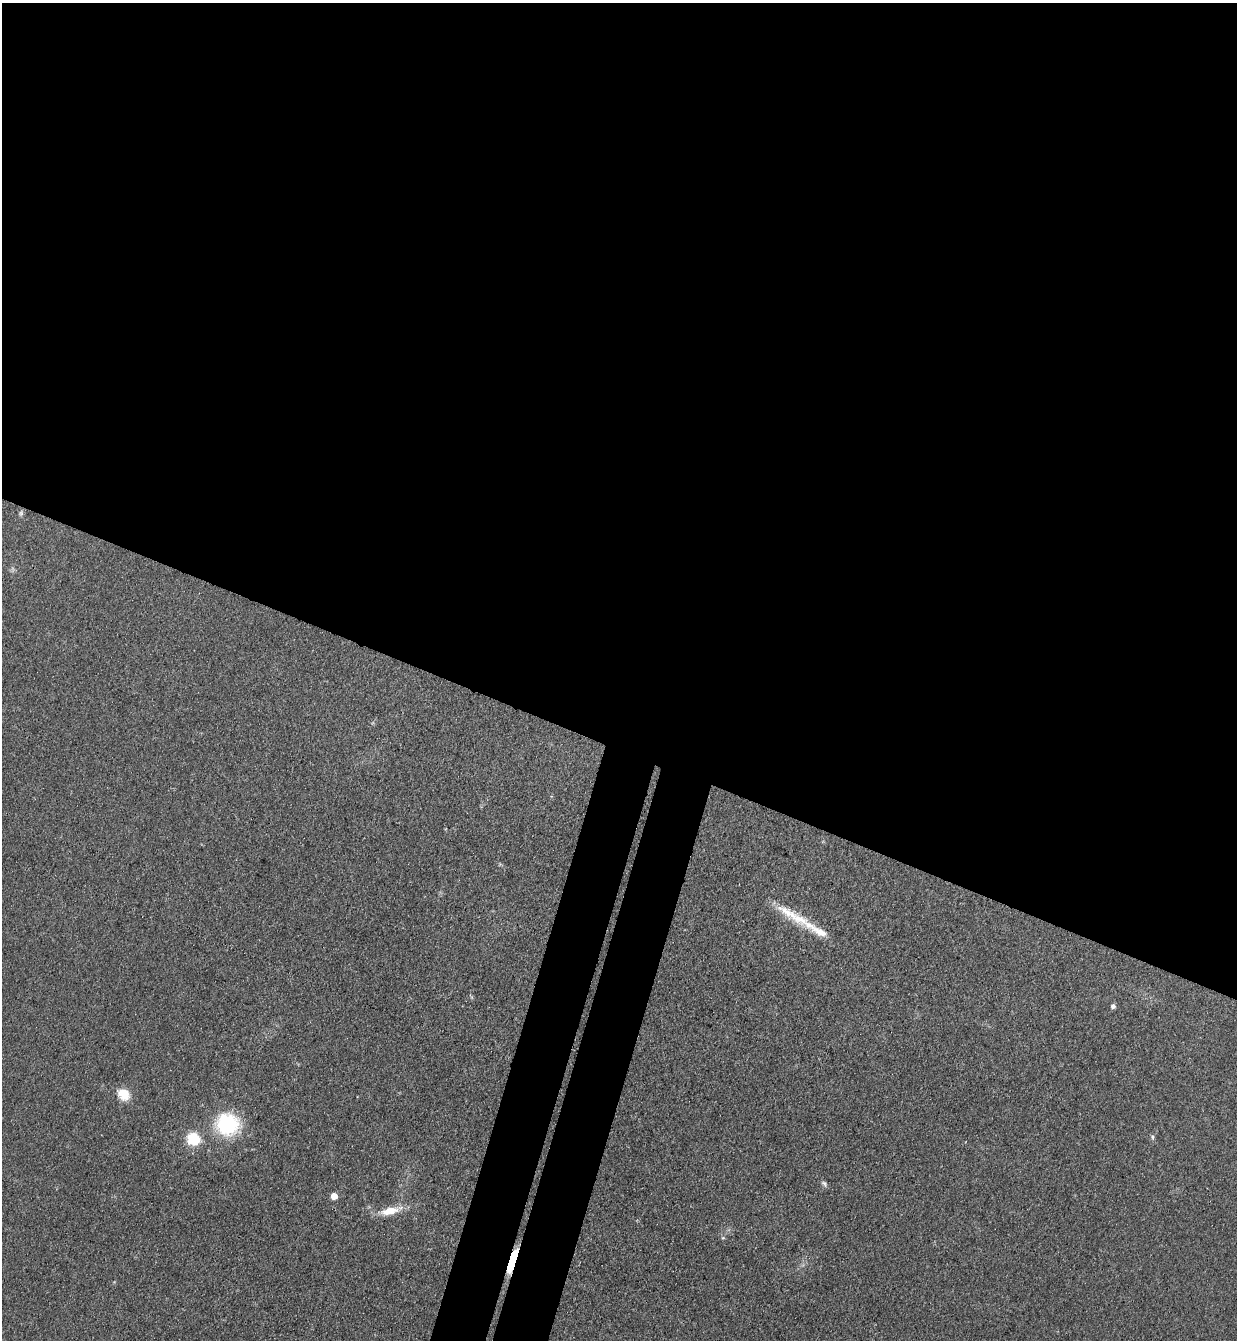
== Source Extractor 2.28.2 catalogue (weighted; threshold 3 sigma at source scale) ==
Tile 3 of 4 x 4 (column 3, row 1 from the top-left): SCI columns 2660-3894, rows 4037-5374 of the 5447 x 5397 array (HDU 1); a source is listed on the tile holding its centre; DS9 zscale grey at full resolution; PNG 1239 x 1342 px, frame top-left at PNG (2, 3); no overlay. Shown black and unused: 60% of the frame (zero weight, under 3 of 4 exposures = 5% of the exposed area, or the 3 px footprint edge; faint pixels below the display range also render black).
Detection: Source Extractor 2.28.2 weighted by HDU 2 'WHT'; one run over the whole footprint, this tile lists its part. Background 0.101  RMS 0.0071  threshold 0.0321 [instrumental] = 3 sigma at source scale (4.5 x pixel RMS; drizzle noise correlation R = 1.50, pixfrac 1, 0.05/0.05 arcsec/px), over >= 5 px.
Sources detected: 16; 4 inside a brighter listed object's ellipse — not listed separately; the other 12 listed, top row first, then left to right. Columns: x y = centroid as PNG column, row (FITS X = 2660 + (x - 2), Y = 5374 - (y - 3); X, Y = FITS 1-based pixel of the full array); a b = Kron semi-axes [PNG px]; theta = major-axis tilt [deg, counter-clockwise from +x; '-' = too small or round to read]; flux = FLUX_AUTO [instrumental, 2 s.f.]
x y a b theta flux
21 513 8 5 -70 1.5
800 919 31 13 -22 16
1113 1006 5 4 - 2.6
123 1094 16 13 -42 11
227 1125 20 16 16 62
1152 1137 7 4 -69 1.3
193 1139 8 8 - 35
824 1184 10 6 -46 1.8
334 1196 5 5 - 10
390 1211 30 9 13 13
723 1238 6 3 -18 0.86
513 1261 7 3 71 470
Overlapping masked pixels (flux is a lower limit): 1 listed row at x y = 513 1261